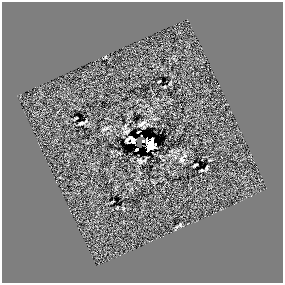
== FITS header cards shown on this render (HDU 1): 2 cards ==
NAXIS1  =                  281 /
NAXIS2  =                  281 /

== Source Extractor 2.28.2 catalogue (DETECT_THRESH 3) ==
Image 281 x 281 px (HDU 1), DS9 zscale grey, 1 PNG px = 1 image px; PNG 285 x 285 px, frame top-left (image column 1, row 281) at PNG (2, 2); no overlay
Background 0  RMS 26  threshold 76.8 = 3 sigma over >= 5 px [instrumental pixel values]
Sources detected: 18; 1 with non-positive FLUX_AUTO (blend fragments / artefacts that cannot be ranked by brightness) is not listed; the other 17 listed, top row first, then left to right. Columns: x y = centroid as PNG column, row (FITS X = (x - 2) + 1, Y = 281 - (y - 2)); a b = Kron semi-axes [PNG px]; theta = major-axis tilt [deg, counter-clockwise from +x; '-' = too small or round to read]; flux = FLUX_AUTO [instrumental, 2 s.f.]
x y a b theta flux
105 57 3 2 - 950
159 81 3 2 - 1300
81 123 5 3 - 4000
142 124 7 3 34 4000
105 129 9 3 27 3000
126 131 6 2 18 2300
138 132 3 2 - 1500
132 140 8 6 -14 10000
143 141 8 4 -8 14000
149 146 7 5 -80 35000
137 149 3 2 - 2800
181 159 10 7 78 5400
140 160 5 3 - 2800
195 165 5 2 - 2000
207 168 3 2 - 1900
202 170 2 2 - 1100
180 225 3 3 - 1500
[1 non-positive-flux detection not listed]